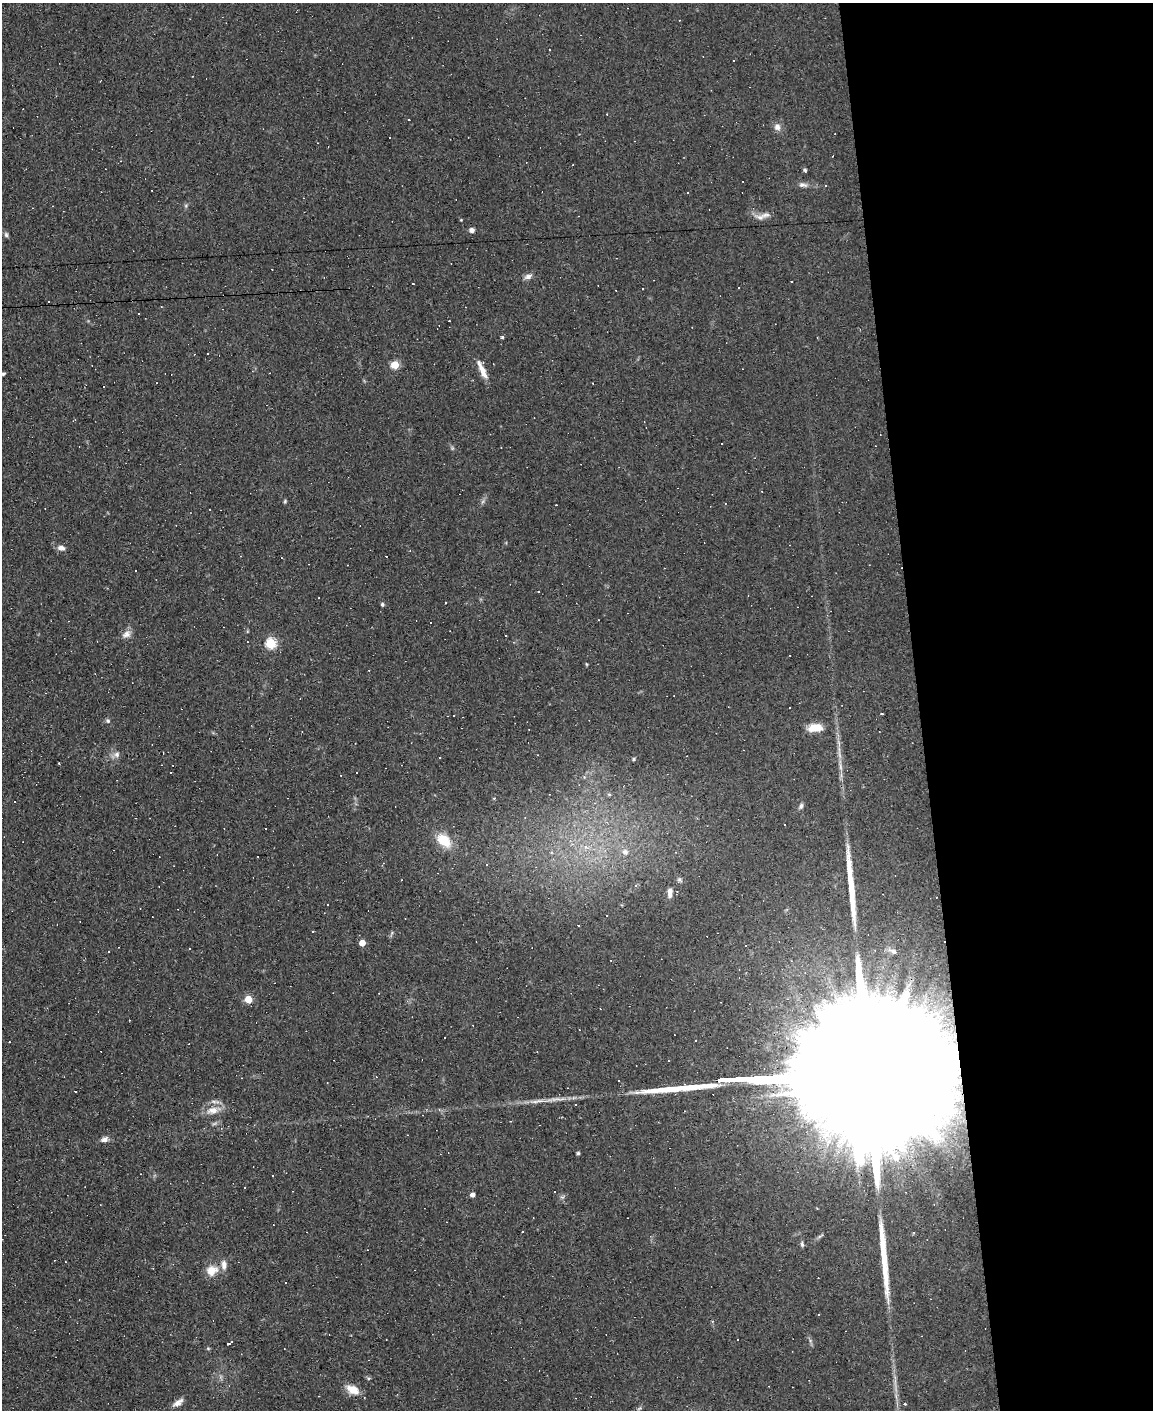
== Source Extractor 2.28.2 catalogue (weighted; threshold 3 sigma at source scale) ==
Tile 8 of 4 x 3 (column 4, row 2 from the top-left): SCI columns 3453-4603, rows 1641-3048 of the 4603 x 4581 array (HDU 1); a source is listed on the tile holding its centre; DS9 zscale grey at full resolution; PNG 1155 x 1412 px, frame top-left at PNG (2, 3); no overlay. Shown black and unused: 20% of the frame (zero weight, under 3 of 4 exposures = <1% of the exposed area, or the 3 px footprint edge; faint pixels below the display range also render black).
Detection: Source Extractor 2.28.2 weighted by HDU 2 'WHT'; one run over the whole footprint, this tile lists its part. Background 0.0782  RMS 0.0055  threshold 0.0248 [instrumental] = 3 sigma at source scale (4.5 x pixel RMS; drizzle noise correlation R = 1.50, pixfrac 1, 0.05/0.05 arcsec/px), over >= 5 px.
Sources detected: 133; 1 too faint to see at this stretch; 1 inside a brighter object's white glare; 58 cosmic-ray / hot-pixel residue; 2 long thin detections or spike segments (spike, bleed or trail) — not listed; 1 inside a brighter listed object's ellipse — not listed separately; the other 70 listed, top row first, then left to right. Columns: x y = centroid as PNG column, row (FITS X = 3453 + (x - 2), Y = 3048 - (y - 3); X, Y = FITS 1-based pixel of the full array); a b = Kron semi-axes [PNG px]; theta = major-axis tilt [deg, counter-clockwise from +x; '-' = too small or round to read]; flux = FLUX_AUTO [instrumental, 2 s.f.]
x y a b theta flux
607 114 2 2 - 0.34
777 127 9 8 - 2.8
805 170 4 3 - 0.98
803 185 13 6 -11 2.2
826 186 3 3 - 1.1
688 193 3 2 - 0.5
760 217 14 7 -15 3.2
472 230 6 5 - 1.9
6 235 7 5 -86 1.2
528 276 11 5 18 2.1
413 284 3 2 - 0.77
49 302 2 2 - 0.4
139 314 3 2 - 0.57
449 321 2 2 - 0.4
503 337 3 3 - 1.6
207 354 3 3 - 2.8
395 365 5 5 - 19
482 369 26 6 -66 5.8
3 374 4 3 - 0.89
285 501 5 4 - 0.65
61 548 9 6 -14 2.5
135 571 3 2 - 0.63
382 604 4 4 - 1.1
430 623 3 2 - 0.91
126 634 12 9 36 3.2
506 636 3 2 - 0.79
271 643 6 5 - 38
586 664 5 3 - 0.47
790 707 2 2 - 0.48
454 715 2 2 - 0.49
108 721 7 6 - 1.1
815 728 18 10 5 7.7
117 754 7 5 65 1.6
634 759 4 4 - 0.84
171 772 3 2 - 0.79
356 773 3 3 - 0.95
609 794 6 4 -1 0.69
494 798 5 3 - 0.45
801 806 9 5 75 1.3
444 840 19 12 -42 13
625 852 7 7 - 2.8
486 864 3 3 - 0.55
679 879 7 5 -17 1.1
670 892 12 5 83 3.1
327 905 3 3 - 1.3
606 916 3 3 - 6.6
362 943 5 4 - 6.9
746 945 3 3 - 53
893 951 9 6 -31 1.8
248 999 5 5 - 14
860 1072 174 24 3 130000
576 1104 3 2 - 0.59
213 1110 17 10 16 6.5
104 1139 11 6 21 2.3
578 1153 4 4 - 0.84
896 1157 13 9 -70 4.4
272 1175 2 2 - 0.46
245 1188 3 2 - 0.54
472 1195 4 4 - 2.6
562 1197 6 5 - 1.1
523 1232 3 2 - 0.49
802 1244 7 5 -80 1.1
224 1265 13 7 -87 3.4
212 1270 13 10 25 7.7
818 1315 3 3 - 1.3
738 1339 3 3 - 1.9
229 1343 3 3 - 7.9
352 1390 16 9 -28 7.1
178 1402 16 7 34 3.2
905 1404 3 3 - 0.68
Overlapping masked pixels (flux is a lower limit): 1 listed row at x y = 860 1072
Isophote crosses this tile's border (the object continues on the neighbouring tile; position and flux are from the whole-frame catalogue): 1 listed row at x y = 178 1402